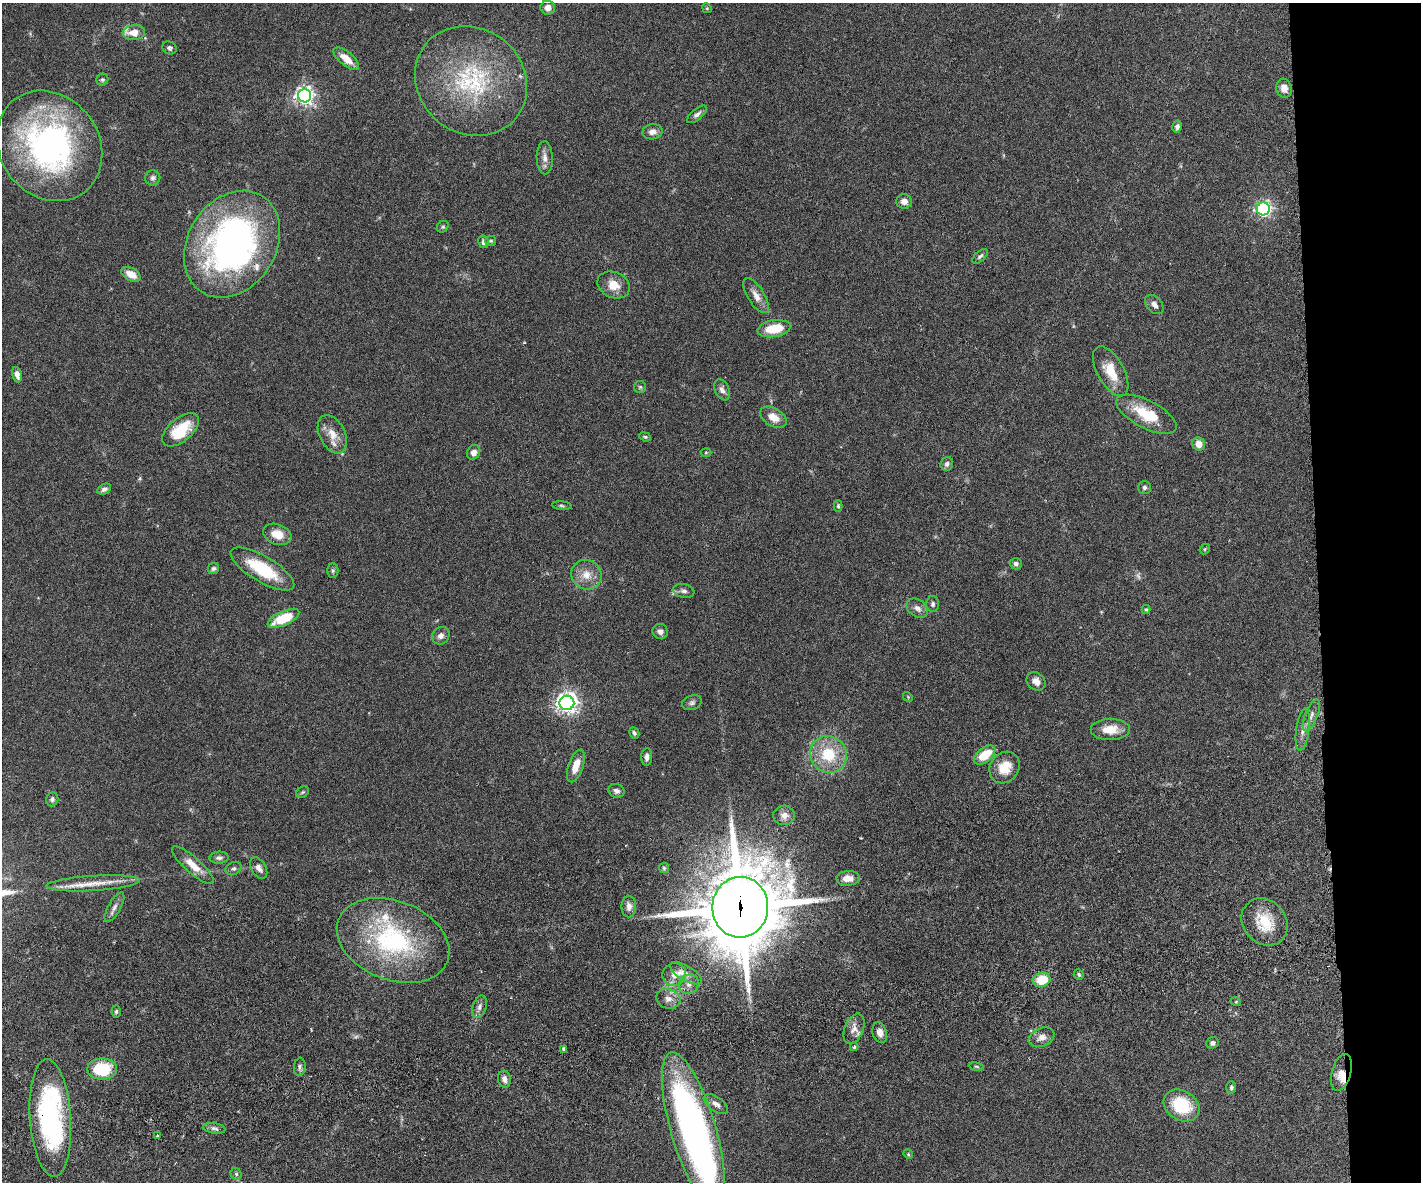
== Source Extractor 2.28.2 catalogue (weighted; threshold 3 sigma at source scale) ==
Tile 6 of 3 x 4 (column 3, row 2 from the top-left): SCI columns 2994-4412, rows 2417-3596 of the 4677 x 4892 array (HDU 1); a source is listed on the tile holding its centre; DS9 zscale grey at full resolution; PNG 1423 x 1184 px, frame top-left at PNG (2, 3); each listed source drawn as its Kron ellipse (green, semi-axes under 4 px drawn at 4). Shown black and unused: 7% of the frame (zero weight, under 3 of 6 exposures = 5% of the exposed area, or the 3 px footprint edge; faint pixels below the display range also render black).
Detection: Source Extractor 2.28.2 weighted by HDU 2 'WHT'; one run over the whole footprint, this tile lists its part. Background 0.0471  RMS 0.0026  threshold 0.0107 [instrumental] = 3 sigma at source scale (4.09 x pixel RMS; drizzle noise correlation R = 1.36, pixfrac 0.8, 0.05/0.05 arcsec/px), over >= 5 px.
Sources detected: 126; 2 too faint to see at this stretch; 1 inside a brighter object's white glare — neither listed nor drawn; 7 inside a brighter listed object's ellipse — not listed separately; the other 116 listed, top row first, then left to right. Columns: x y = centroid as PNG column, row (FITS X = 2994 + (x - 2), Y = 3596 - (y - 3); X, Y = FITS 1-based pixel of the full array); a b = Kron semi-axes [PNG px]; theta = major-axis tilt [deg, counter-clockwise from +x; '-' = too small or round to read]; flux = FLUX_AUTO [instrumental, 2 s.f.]
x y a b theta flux
548 8 7 7 - 1.5
707 8 5 4 - 0.3
134 32 11 7 6 3
169 48 7 6 - 0.55
346 59 15 7 -40 3.1
102 80 6 5 - 0.51
471 81 58 52 -39 32
1284 88 9 7 -74 1.9
305 96 7 6 - 100
697 114 12 5 40 0.94
1177 127 6 5 - 0.85
652 132 10 7 11 1.5
49 146 58 49 -53 70
545 158 16 8 -89 1.7
153 178 8 7 - 0.82
904 201 8 7 - 1.7
1263 209 6 6 - 66
443 227 6 5 - 0.4
491 241 5 5 - 0.36
483 242 6 5 - 0.72
232 244 57 44 57 88
980 256 9 5 41 0.6
131 274 10 6 -28 2.8
614 285 17 12 -24 3.4
756 296 20 8 -58 2.1
1154 304 11 7 -50 1.2
774 329 17 8 9 6.6
1111 371 27 13 -61 5.6
17 375 8 5 -75 1.4
640 387 6 6 - 0.47
722 390 11 7 -65 1.2
1146 414 33 14 -27 9
773 417 14 9 -31 2.9
181 430 22 11 40 8.9
332 434 20 12 -63 3.3
645 437 6 4 -21 0.36
1199 444 7 6 - 2.4
474 452 7 6 - 1.4
706 452 5 3 - 0.24
947 464 7 6 - 0.71
1145 487 6 6 - 0.59
104 489 7 5 27 0.78
562 506 9 4 -5 0.42
838 506 6 4 -90 0.34
277 534 14 10 -20 3.3
1205 549 6 4 48 0.32
1016 564 6 6 - 0.65
213 568 6 5 - 0.52
262 569 36 13 -31 13
333 571 7 5 90 0.55
586 575 15 14 - 3.4
684 591 11 6 -11 0.9
933 604 8 6 89 0.66
917 608 12 8 -35 1.4
1146 609 4 4 - 0.3
283 618 17 7 24 8
660 631 8 7 - 1.1
441 636 9 8 - 1.3
1036 681 10 8 -40 1.6
908 697 5 4 - 0.25
567 703 7 7 - 160
692 703 10 7 19 0.79
1311 715 17 6 69 1.3
1110 729 19 11 1 3.7
1303 730 21 6 82 1.7
634 733 6 4 -61 0.56
828 754 19 18 - 9.5
985 755 12 7 38 5.9
647 757 9 5 86 1
576 766 17 7 71 3.5
1005 768 17 14 53 4.6
616 791 8 6 -23 0.85
303 792 7 5 34 0.39
52 799 7 6 - 0.68
784 815 10 10 - 1.5
219 858 10 6 3 0.85
193 865 27 8 -42 3.9
259 868 12 7 -59 1.3
664 868 5 5 - 0.38
233 869 8 6 29 0.68
848 878 12 7 2 2.3
93 883 46 7 4 5.1
629 906 11 7 -89 1.2
114 907 17 6 61 1.2
740 907 30 28 84 2100
1264 922 25 21 -49 7.7
393 941 58 39 -21 36
686 973 18 7 -30 1.8
674 974 12 11 - 2.2
1079 974 5 5 - 0.47
1042 980 9 7 14 7
689 984 10 9 - 1.4
668 999 12 9 -17 1.7
1236 1002 5 3 - 0.25
479 1007 11 7 74 1.1
116 1011 6 4 86 0.43
854 1029 16 9 67 1.8
880 1033 10 7 -73 1.5
1042 1037 13 9 23 1.8
1212 1043 6 5 - 0.64
854 1047 4 4 - 0.49
564 1049 4 4 - 0.66
300 1067 9 6 83 0.64
976 1067 7 4 -9 0.34
102 1069 15 10 0 11
1341 1072 19 9 74 3.1
504 1079 8 6 -83 1.2
1231 1088 6 5 - 0.5
716 1104 14 7 -35 1.2
1181 1105 19 15 -31 11
50 1118 59 20 -86 48
214 1128 11 5 -9 0.86
693 1129 80 22 -73 110
157 1136 3 3 - 0.45
908 1154 5 4 - 0.26
236 1174 6 5 - 0.47
Overlapping masked pixels (flux is a lower limit): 3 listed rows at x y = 740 907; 1341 1072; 50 1118
Isophote crosses this tile's border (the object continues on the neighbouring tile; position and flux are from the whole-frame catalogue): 1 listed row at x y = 693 1129